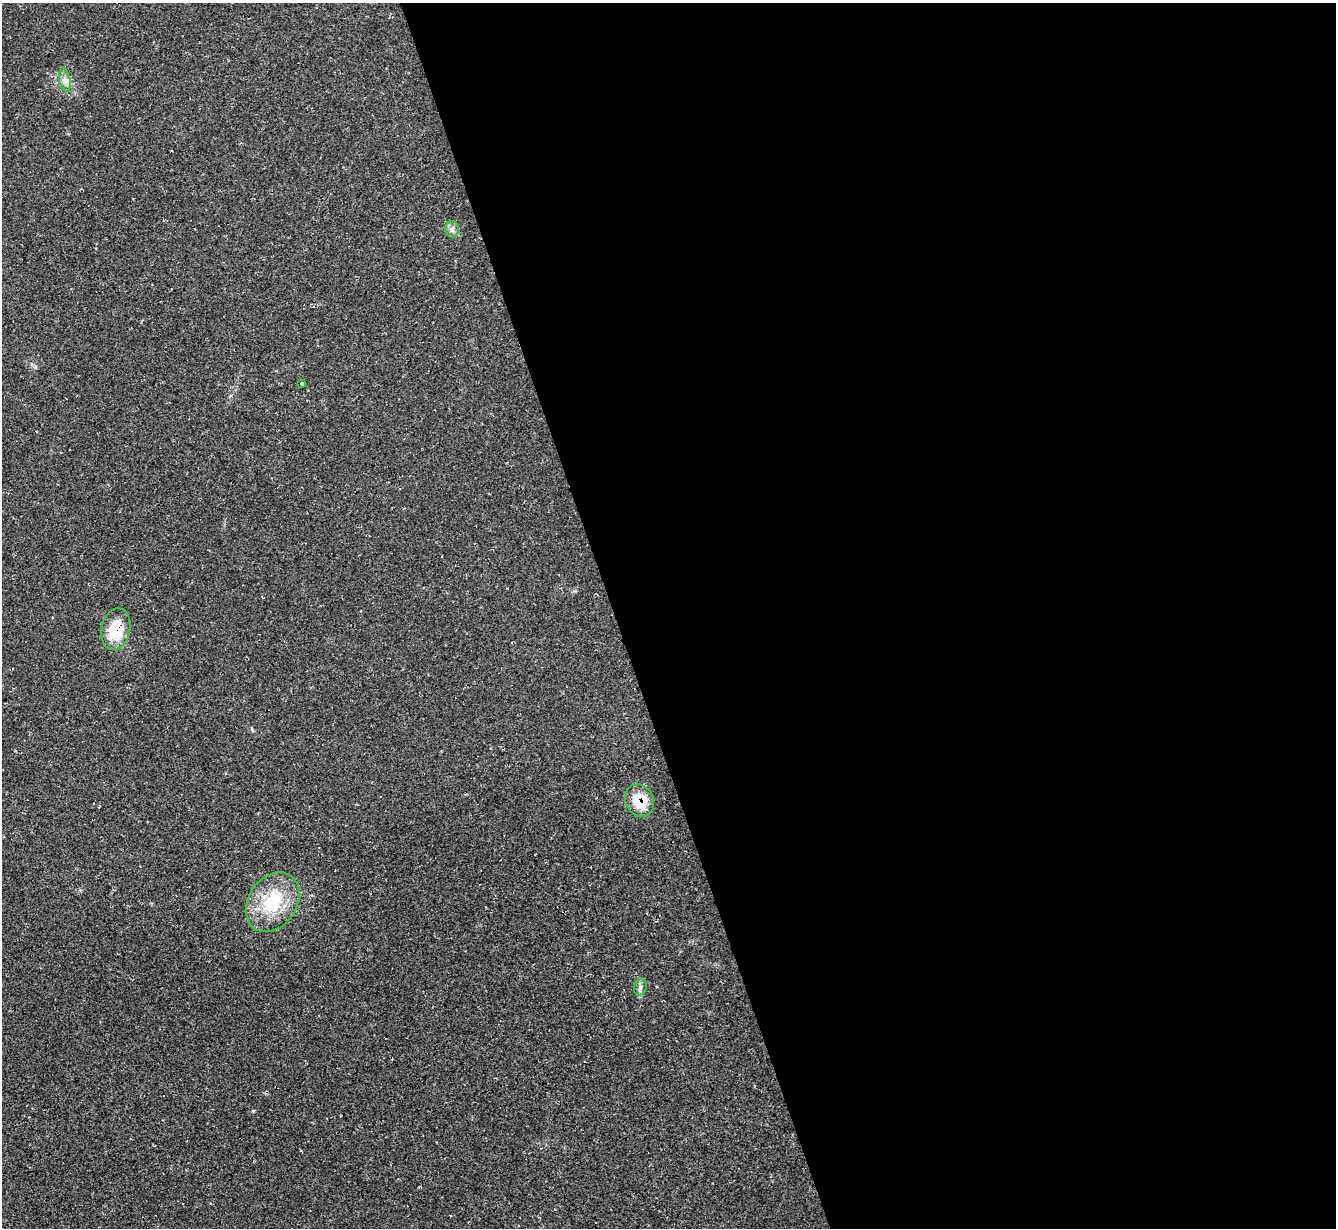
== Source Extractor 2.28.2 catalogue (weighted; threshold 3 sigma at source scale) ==
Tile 8 of 4 x 4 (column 4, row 2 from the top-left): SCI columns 4003-5336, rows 2722-3947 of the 5336 x 5318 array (HDU 1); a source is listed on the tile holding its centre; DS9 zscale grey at full resolution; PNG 1338 x 1230 px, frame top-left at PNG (2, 3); each listed source drawn as its Kron ellipse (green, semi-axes under 4 px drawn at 4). Shown black and unused: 54% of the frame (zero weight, under 2 of 3 exposures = <1% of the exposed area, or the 3 px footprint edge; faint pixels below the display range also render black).
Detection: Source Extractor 2.28.2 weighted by HDU 2 'WHT'; one run over the whole footprint, this tile lists its part. Background 0.0503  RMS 0.0068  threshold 0.0305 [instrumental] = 3 sigma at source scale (4.5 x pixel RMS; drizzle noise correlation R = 1.50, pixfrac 1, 0.05/0.05 arcsec/px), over >= 5 px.
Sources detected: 7; all 7 listed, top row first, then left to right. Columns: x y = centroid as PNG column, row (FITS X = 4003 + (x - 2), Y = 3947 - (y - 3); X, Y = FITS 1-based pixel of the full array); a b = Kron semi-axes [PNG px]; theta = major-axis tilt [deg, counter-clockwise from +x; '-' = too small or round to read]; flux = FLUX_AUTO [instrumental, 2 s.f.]
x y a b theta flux
65 80 12 5 -79 3.4
452 229 8 6 -88 2.4
301 383 3 3 - 0.65
116 629 21 14 77 23
640 800 17 14 -62 21
273 902 32 24 56 35
640 987 8 6 70 2.2
Overlapping masked pixels (flux is a lower limit): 2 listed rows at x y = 116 629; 640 800